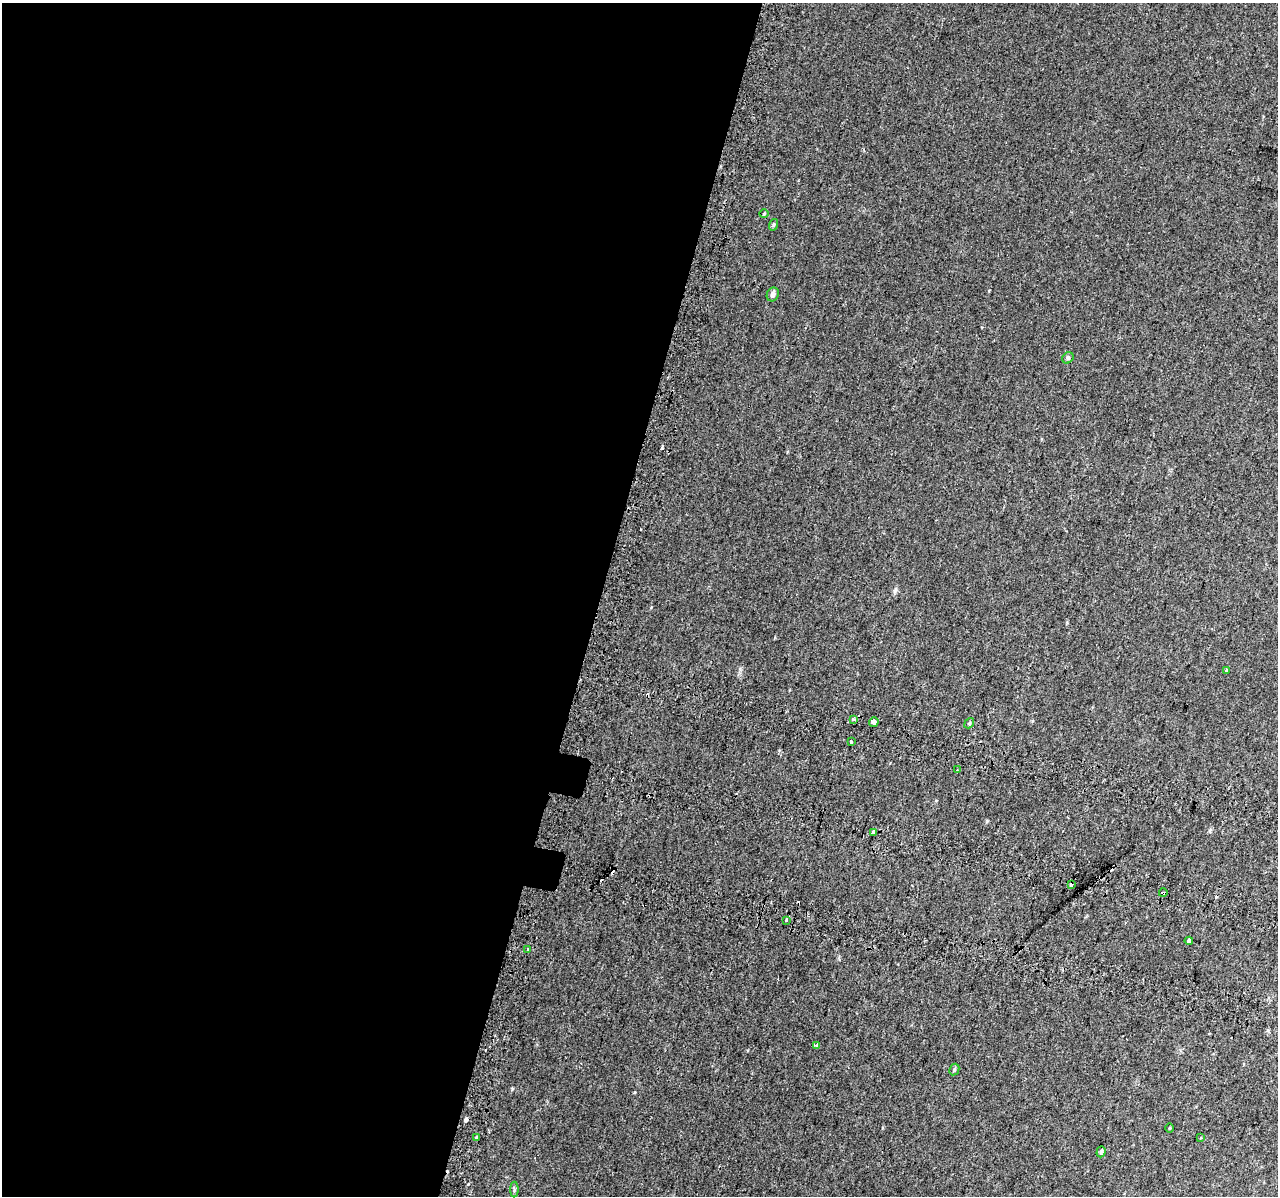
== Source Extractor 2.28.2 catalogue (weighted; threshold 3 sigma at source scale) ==
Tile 5 of 4 x 4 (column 1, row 2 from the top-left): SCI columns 55-1330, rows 2721-3914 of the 5221 x 5500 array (HDU 1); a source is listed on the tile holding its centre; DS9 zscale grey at full resolution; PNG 1280 x 1198 px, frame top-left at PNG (2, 3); each listed source drawn as its Kron ellipse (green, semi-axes under 4 px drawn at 4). Shown black and unused: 47% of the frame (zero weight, under 2 of 3 exposures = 6% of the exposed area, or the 3 px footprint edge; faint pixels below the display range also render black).
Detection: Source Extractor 2.28.2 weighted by HDU 2 'WHT'; one run over the whole footprint, this tile lists its part. Background 0.014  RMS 0.0065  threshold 0.0293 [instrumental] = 3 sigma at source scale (4.5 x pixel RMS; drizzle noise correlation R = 1.50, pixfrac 1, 0.0396/0.0396 arcsec/px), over >= 5 px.
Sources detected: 31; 8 cosmic-ray / hot-pixel residue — neither listed nor drawn; the other 23 listed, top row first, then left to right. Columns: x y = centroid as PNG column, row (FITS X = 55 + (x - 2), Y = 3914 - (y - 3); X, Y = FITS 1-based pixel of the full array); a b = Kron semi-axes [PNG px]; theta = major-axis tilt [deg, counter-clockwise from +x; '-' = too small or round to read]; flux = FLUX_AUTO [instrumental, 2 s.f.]
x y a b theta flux
764 214 5 3 - 0.57
773 225 6 4 70 0.85
773 294 7 6 - 2.6
1068 358 6 5 - 0.98
1226 670 3 3 - 3.1
854 719 3 3 - 2.3
874 722 5 4 - 15
969 723 5 4 - 0.88
851 742 3 3 - 2.3
957 770 3 2 - 0.57
873 833 4 3 - 9.7
1071 885 4 3 - 4.4
1163 893 4 3 - 6.8
786 920 3 3 - 0.92
1189 941 4 4 - 5.8
527 949 3 3 - 1.9
816 1045 3 3 - 2.7
954 1070 6 4 62 1
1169 1128 5 3 - 0.53
477 1137 3 3 - 3.8
1200 1138 3 3 - 1.4
1101 1152 5 4 - 1.1
514 1190 8 4 -90 1
Overlapping masked pixels (flux is a lower limit): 2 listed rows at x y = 1071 885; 1163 893
Unlisted compact peaks at least as high as the median listed source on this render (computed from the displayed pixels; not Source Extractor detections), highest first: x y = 468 1184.